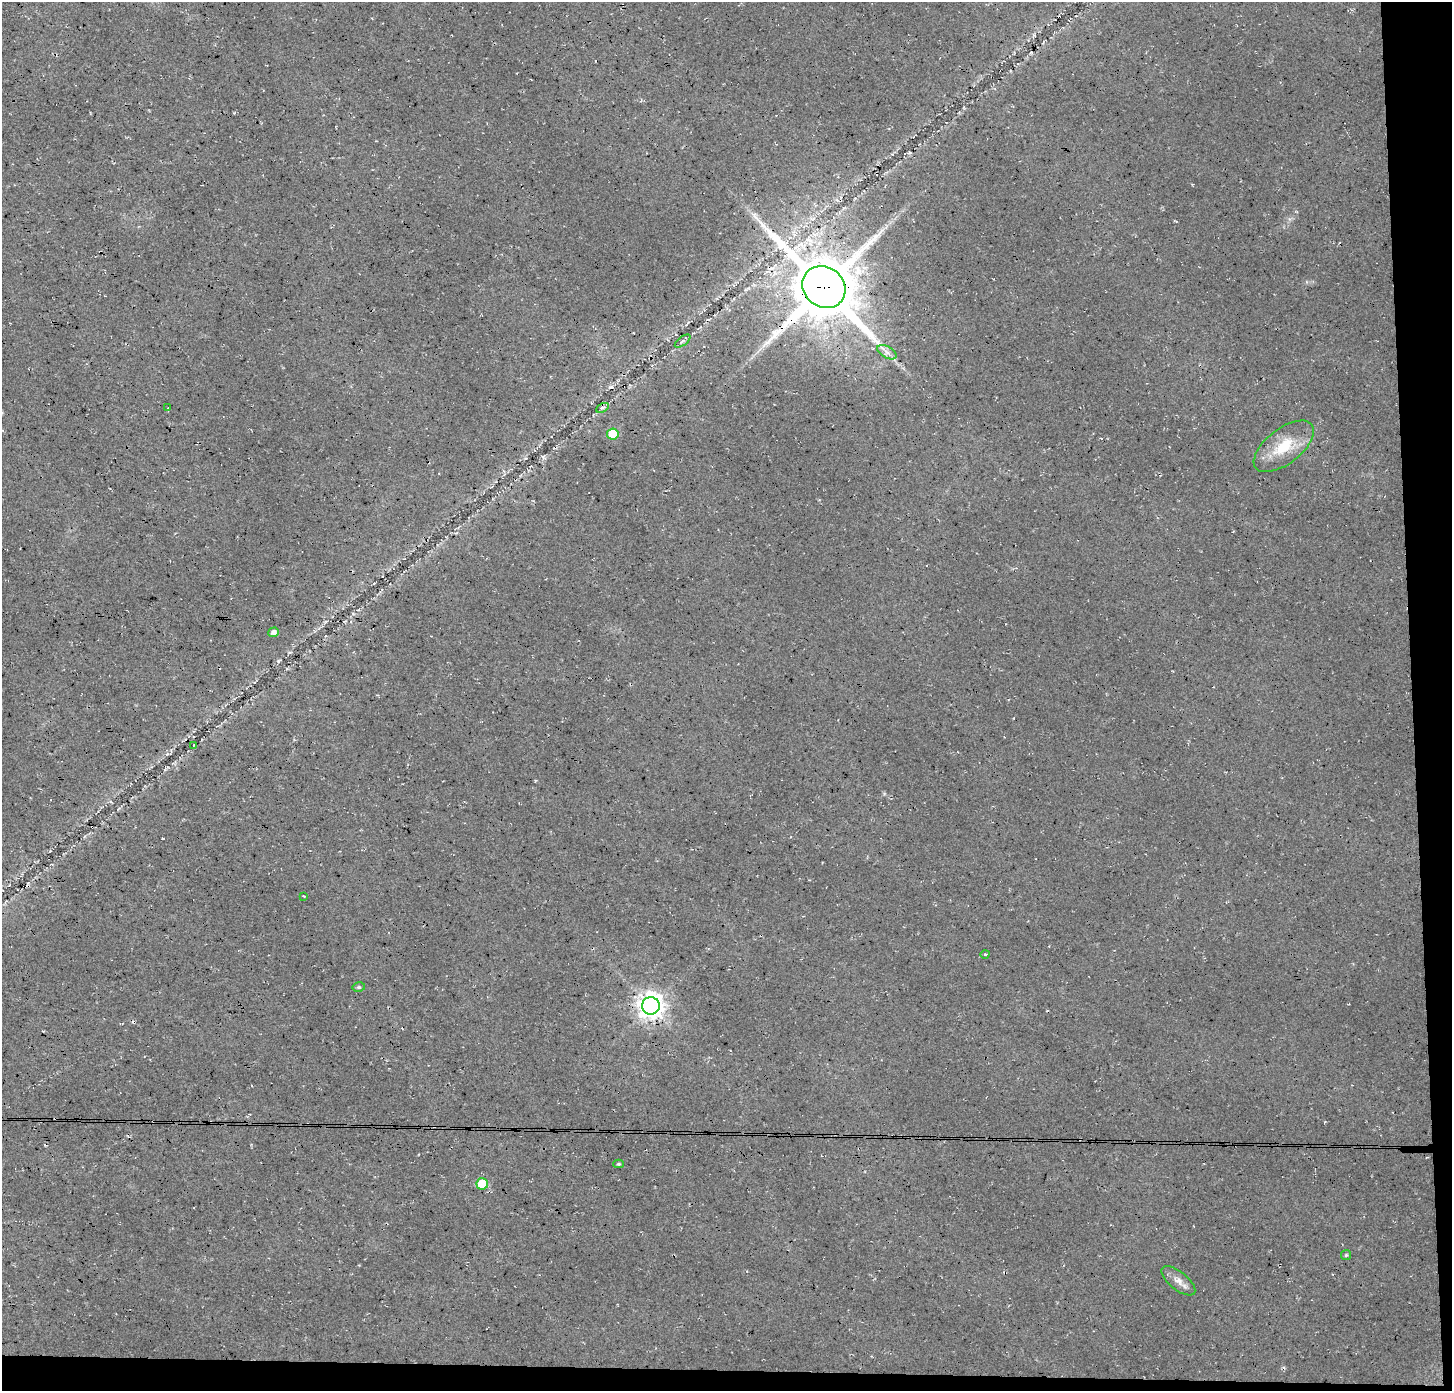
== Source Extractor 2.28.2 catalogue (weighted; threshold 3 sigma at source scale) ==
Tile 9 of 3 x 3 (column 3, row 3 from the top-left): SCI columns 2942-4391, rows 1-1389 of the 4431 x 4174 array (HDU 1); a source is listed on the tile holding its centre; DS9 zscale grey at full resolution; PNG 1454 x 1393 px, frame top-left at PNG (2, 2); each listed source drawn as its Kron ellipse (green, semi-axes under 4 px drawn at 4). Shown black and unused: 4% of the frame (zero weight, under 3 of 4 exposures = <1% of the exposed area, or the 3 px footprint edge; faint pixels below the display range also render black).
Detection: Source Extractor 2.28.2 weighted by HDU 2 'WHT'; one run over the whole footprint, this tile lists its part. Background 0.035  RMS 0.0063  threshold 0.0284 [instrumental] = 3 sigma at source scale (4.5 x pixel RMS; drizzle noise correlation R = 1.50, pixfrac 1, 0.0396/0.0396 arcsec/px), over >= 5 px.
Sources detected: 22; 5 cosmic-ray / hot-pixel residue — neither listed nor drawn; the other 17 listed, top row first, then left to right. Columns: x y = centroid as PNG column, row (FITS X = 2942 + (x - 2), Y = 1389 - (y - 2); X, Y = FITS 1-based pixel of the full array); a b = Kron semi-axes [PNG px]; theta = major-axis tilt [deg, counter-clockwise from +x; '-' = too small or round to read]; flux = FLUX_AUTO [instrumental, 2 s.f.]
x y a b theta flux
824 287 22 20 -39 5000
683 341 9 4 36 1.6
887 352 10 5 -31 3.2
168 408 3 2 - 0.53
602 408 7 4 26 1.3
613 434 6 5 - 19
1284 446 35 17 38 23
274 632 5 5 - 2.6
194 745 3 2 - 0.44
304 896 2 2 - 0.53
985 954 4 3 - 0.7
359 987 6 5 - 1.1
651 1006 9 8 - 630
619 1164 5 4 - 0.96
482 1184 6 5 - 21
1346 1255 5 5 - 0.86
1178 1281 20 9 -38 5.3
Overlapping masked pixels (flux is a lower limit): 2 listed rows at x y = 824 287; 482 1184